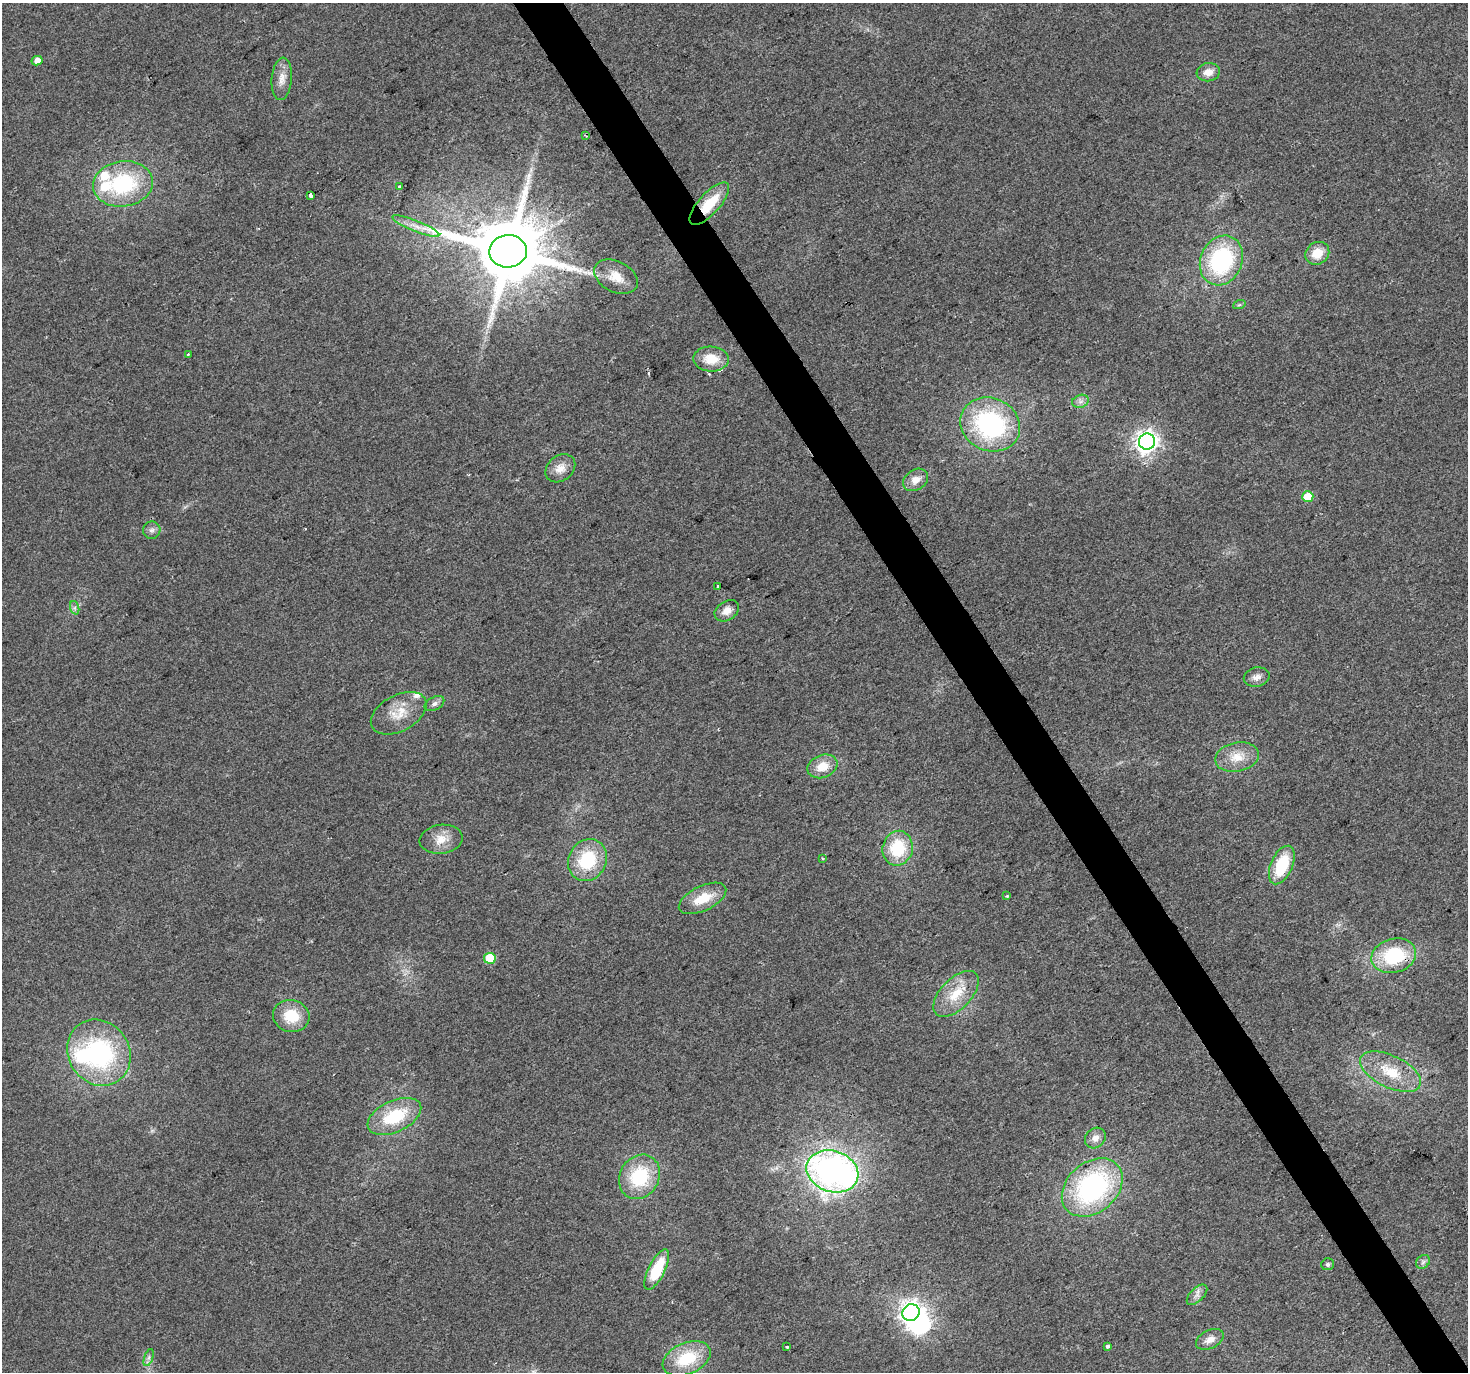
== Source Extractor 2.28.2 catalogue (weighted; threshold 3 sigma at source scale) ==
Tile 6 of 4 x 4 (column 2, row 2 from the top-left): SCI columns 1469-2934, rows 2918-4287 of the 5867 x 5772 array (HDU 1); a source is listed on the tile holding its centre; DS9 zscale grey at full resolution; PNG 1470 x 1374 px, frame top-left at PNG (2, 3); each listed source drawn as its Kron ellipse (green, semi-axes under 4 px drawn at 4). Shown black and unused: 3% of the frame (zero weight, under 2 of 3 exposures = <1% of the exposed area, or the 3 px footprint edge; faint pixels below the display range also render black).
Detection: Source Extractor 2.28.2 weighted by HDU 2 'WHT'; one run over the whole footprint, this tile lists its part. Background 0.0273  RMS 0.0062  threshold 0.0278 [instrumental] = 3 sigma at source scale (4.5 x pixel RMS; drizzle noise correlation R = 1.50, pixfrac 1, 0.0396/0.0396 arcsec/px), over >= 5 px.
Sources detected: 67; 2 inside a brighter object's white glare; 2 cosmic-ray / hot-pixel residue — neither listed nor drawn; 4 inside a brighter listed object's ellipse — not listed separately; the other 59 listed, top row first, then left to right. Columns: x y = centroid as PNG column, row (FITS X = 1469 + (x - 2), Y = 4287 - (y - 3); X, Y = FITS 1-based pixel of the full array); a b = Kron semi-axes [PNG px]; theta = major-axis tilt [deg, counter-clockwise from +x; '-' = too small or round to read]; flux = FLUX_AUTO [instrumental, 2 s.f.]
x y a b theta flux
37 61 5 4 - 4.7
1208 72 11 9 9 6.1
282 79 21 10 85 6.4
585 135 4 2 - 0.64
123 184 30 22 9 59
400 187 4 3 - 1.8
310 195 4 3 - 8.6
709 204 27 10 48 20
416 226 25 5 -22 6.3
508 251 19 16 3 7300
1317 253 12 11 - 12
1221 260 25 21 66 73
616 277 23 15 -27 12
1239 305 6 4 19 0.98
188 354 3 2 - 0.81
711 359 18 12 -2 14
1080 401 8 6 18 2.3
990 424 31 26 -24 93
1147 442 8 8 - 440
560 468 16 12 37 7
916 480 13 10 34 6.4
1308 497 5 5 - 15
152 530 9 8 - 2.4
718 586 3 3 - 1.9
75 608 7 4 -72 1.3
727 611 13 9 33 5.9
1257 677 13 9 12 4.1
434 704 10 6 28 2.5
399 713 30 18 28 15
1237 757 22 14 12 12
822 766 15 11 21 11
441 839 21 14 8 9.8
898 848 17 15 77 28
822 858 3 3 - 0.65
587 860 22 19 61 32
1282 865 20 11 66 30
1007 896 3 3 - 0.74
703 898 26 12 26 16
1394 956 23 17 14 42
490 958 6 5 - 22
956 994 28 15 46 17
291 1016 18 16 -13 18
99 1053 34 30 -56 91
1390 1072 33 16 -26 22
394 1116 28 15 25 32
1095 1138 11 9 44 4.6
832 1171 26 20 -19 250
639 1177 23 19 59 35
1092 1187 34 25 41 110
1423 1262 8 6 46 1.9
1328 1264 6 6 - 1.3
657 1270 22 8 64 27
1197 1295 13 6 44 3.1
911 1312 9 8 - 350
1210 1339 15 9 27 5
1107 1346 3 3 - 5.1
787 1347 3 3 - 1.3
149 1357 9 4 71 1.8
687 1358 25 15 23 28
Overlapping masked pixels (flux is a lower limit): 3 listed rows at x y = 709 204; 508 251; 1394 956